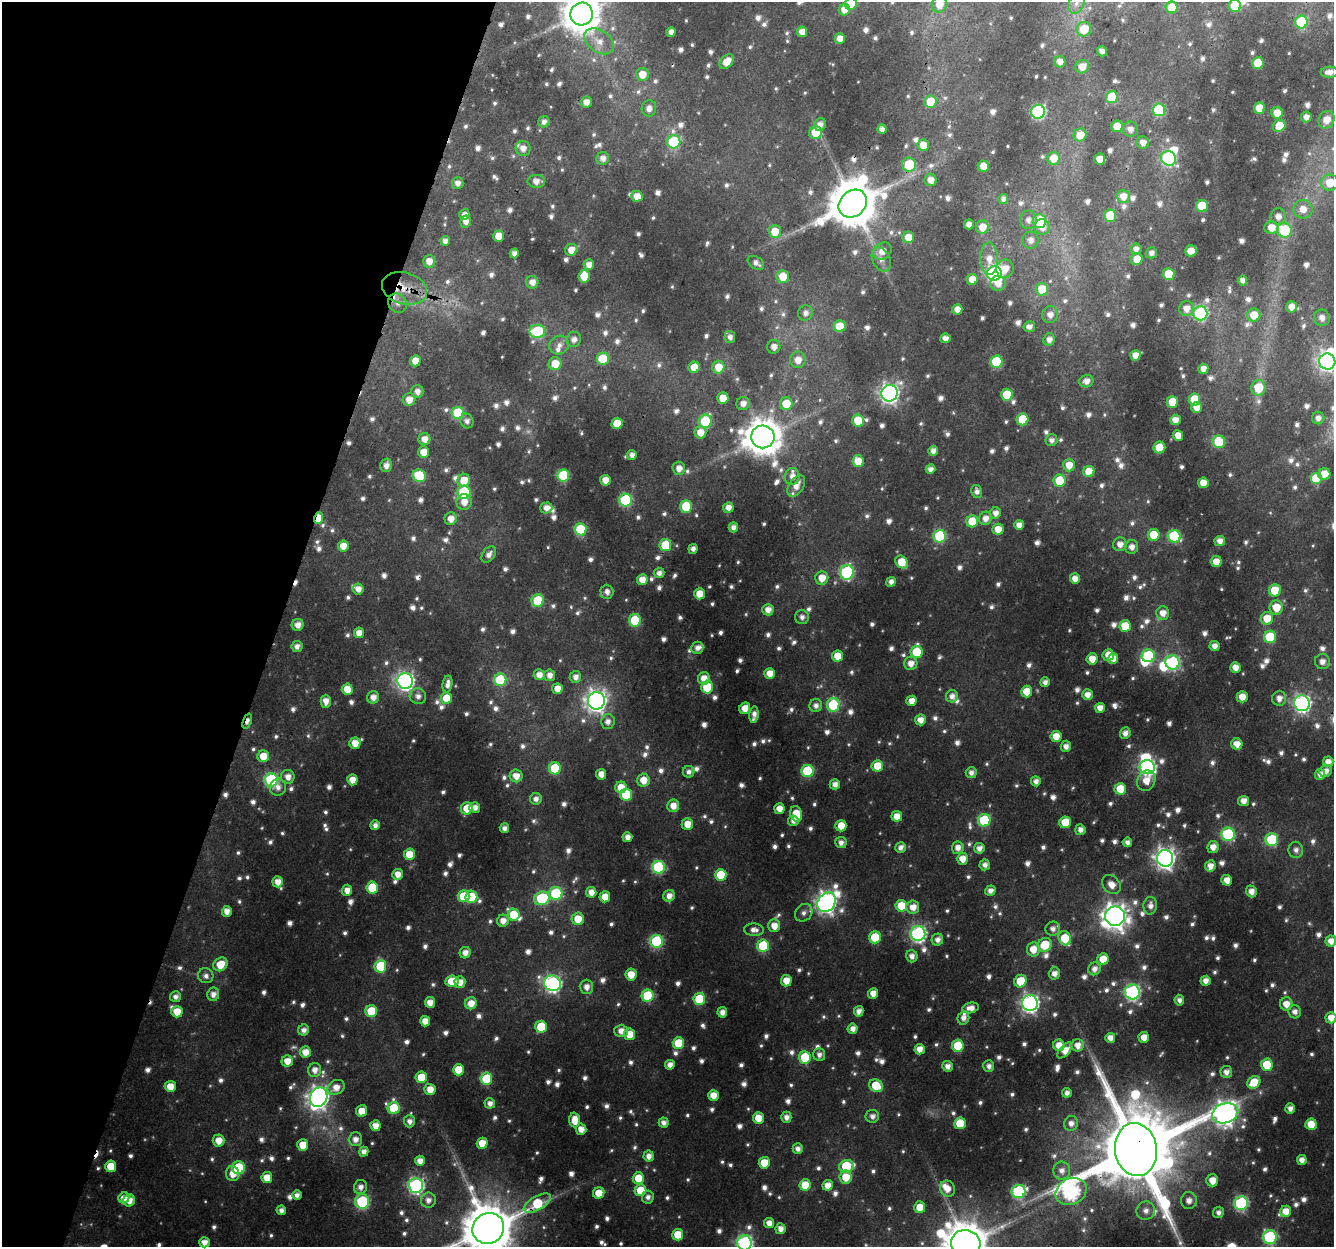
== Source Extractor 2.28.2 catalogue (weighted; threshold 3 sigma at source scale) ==
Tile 9 of 4 x 4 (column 1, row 3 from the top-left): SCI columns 32-1363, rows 1571-2815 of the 5382 x 5583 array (HDU 1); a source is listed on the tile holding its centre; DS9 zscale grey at full resolution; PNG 1336 x 1249 px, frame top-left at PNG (2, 2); each listed source drawn as its Kron ellipse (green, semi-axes under 4 px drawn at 4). Shown black and unused: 21% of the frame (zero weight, under 3 of 4 exposures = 4% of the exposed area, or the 3 px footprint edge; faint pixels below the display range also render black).
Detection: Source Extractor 2.28.2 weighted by HDU 2 'WHT'; one run over the whole footprint, this tile lists its part. Background 0.0264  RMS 0.0038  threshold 0.017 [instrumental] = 3 sigma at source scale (4.5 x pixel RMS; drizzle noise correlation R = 1.50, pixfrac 1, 0.0396/0.0396 arcsec/px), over >= 5 px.
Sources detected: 1227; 60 too faint to see at this stretch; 5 inside a brighter object's white glare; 3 cosmic-ray / hot-pixel residue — neither listed nor drawn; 17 inside a brighter listed object's ellipse — not listed separately; of the other 1142, all 500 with FLUX_AUTO >= 2.36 (the completeness limit of this list) listed and drawn (642 fainter detections not listed), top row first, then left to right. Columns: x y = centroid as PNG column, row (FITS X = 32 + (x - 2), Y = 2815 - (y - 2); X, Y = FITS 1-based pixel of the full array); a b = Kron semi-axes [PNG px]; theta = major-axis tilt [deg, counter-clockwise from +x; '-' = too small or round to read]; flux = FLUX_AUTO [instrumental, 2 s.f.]
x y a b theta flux
1076 3 11 7 69 2.9
851 4 6 6 - 10
939 4 8 7 - 5.9
1235 6 6 6 - 14
1172 7 6 6 - 8.8
844 10 6 5 - 5.1
582 14 11 11 - 1200
1301 22 6 6 - 29
1084 29 7 7 - 10
671 32 5 4 - 2.8
802 32 5 5 - 4.6
840 39 5 5 - 4.6
599 41 16 11 -34 5.4
1102 51 5 5 - 2.6
727 62 8 5 48 6.5
1060 62 6 5 - 3.6
1258 63 6 5 - 11
1082 67 7 6 - 5.3
1329 72 8 5 1 3.8
642 74 6 6 - 6.6
1112 97 6 6 - 23
586 102 5 5 - 4
930 102 6 6 - 11
649 108 8 7 - 3
1259 108 5 5 - 9.6
1159 110 6 6 - 40
1038 112 7 7 - 79
1277 113 5 5 - 7.6
1306 117 5 5 - 3.1
1327 120 9 7 61 6.3
544 122 6 5 - 2.4
820 124 6 5 - 3.1
1117 126 6 5 - 9.2
1279 126 6 5 - 9.9
882 129 5 4 - 2.6
1130 129 8 7 - 3.1
815 133 6 6 - 10
1080 135 6 6 - 7.2
674 142 6 6 - 38
1143 143 6 6 - 3.6
923 145 6 5 - 6.4
523 148 7 7 - 3.6
603 158 6 6 - 3.1
1053 158 6 6 - 6.8
1168 158 8 7 - 64
1100 159 5 5 - 5.8
909 165 7 7 - 20
983 166 5 5 - 4.8
931 180 6 6 - 3.8
536 181 9 6 0 3.9
458 183 6 5 - 3
1330 183 8 8 - 11
637 196 5 5 - 6.3
1123 196 7 6 - 5.2
1003 199 5 4 - 2.4
853 204 15 13 43 2400
1202 206 6 6 - 23
1303 209 9 9 - 6.1
464 214 5 5 - 3
1110 216 6 6 - 21
1278 216 8 7 - 3.5
1028 220 9 8 - 2.7
1039 221 7 6 - 18
465 222 6 5 - 3.4
969 224 5 5 - 3
982 227 7 6 - 6
1042 227 8 7 - 4.5
1271 228 7 6 - 6.2
1285 230 7 7 - 29
775 231 6 6 - 8.9
498 236 6 5 - 7.1
908 237 6 5 - 7.3
1030 240 8 8 - 3.2
445 241 5 4 - 2.8
1136 249 5 5 - 2.7
571 250 6 6 - 5.2
882 251 10 8 36 4.9
1191 251 6 5 - 8.8
514 253 5 4 - 3.1
1151 253 5 5 - 2.5
989 259 16 8 -88 5.8
1137 259 6 5 - 6.9
881 260 12 8 -63 3
429 261 6 6 - 4.4
756 263 9 6 -33 2.7
589 264 5 5 - 3.7
1005 269 9 8 - 5.9
994 273 7 7 - 120
1169 274 6 6 - 15
584 276 6 5 - 11
783 277 6 6 - 8.8
972 279 5 5 - 5.8
1242 280 5 5 - 2.6
532 282 6 6 - 3.8
998 283 8 7 - 4.4
405 288 23 15 -15 11
1042 289 6 6 - 13
397 303 10 9 - 3.1
1291 307 5 5 - 4.4
957 309 5 5 - 4.4
1186 309 7 7 - 4.5
805 313 8 7 - 2.9
1200 313 7 7 - 81
1050 315 8 8 - 3.7
1254 315 6 6 - 7.9
1322 318 8 8 - 3.3
840 326 6 6 - 16
1029 327 6 5 - 2.7
537 331 8 6 1 32
730 337 6 5 - 2.4
945 338 5 5 - 3.5
574 339 8 7 - 3.4
1049 340 6 5 - 3.2
559 345 10 9 - 3.2
774 347 7 6 - 3.5
1135 355 5 5 - 5
603 359 6 6 - 16
798 360 8 8 - 5.1
415 361 5 5 - 6.6
1327 361 8 8 - 190
996 362 6 6 - 29
555 364 6 6 - 9
694 367 6 5 - 7.9
718 367 6 6 - 8.5
1203 369 5 5 - 4.1
1086 381 7 6 - 3.7
1258 388 8 7 - 12
417 391 6 6 - 3.1
889 393 8 8 - 230
1007 395 6 5 - 16
723 398 6 5 - 8
409 400 6 6 - 5.2
1194 400 6 6 - 14
1172 402 6 5 - 10
743 404 7 6 - 3.5
786 404 6 6 - 11
1196 407 5 5 - 4.9
458 413 6 6 - 31
1318 418 6 6 - 3.1
1023 419 6 6 - 19
1175 420 5 5 - 5
467 421 7 6 - 2.4
705 421 7 6 - 31
858 421 6 6 - 12
617 423 6 5 - 9.7
700 432 6 6 - 5.6
1178 435 5 5 - 5.4
763 437 11 11 - 1200
424 439 6 6 - 4.6
1051 440 6 6 - 2.4
1219 442 6 6 - 22
1159 447 6 6 - 15
933 451 5 5 - 3
424 452 6 5 - 5.9
632 455 5 5 - 2.5
858 461 6 6 - 9
386 465 7 5 75 3.2
1069 465 6 6 - 5.8
679 468 6 6 - 3.9
930 469 5 4 - 2.6
1089 471 5 5 - 8.9
1324 474 6 6 - 7.6
419 476 7 6 - 23
563 476 6 6 - 40
792 476 8 7 - 3.2
1316 478 6 6 - 15
464 480 6 6 - 7.6
605 480 5 5 - 5.3
1059 481 6 6 - 17
1203 483 5 5 - 5.5
796 486 12 7 57 4.2
977 491 7 5 -79 2.4
464 492 6 6 - 39
625 500 6 6 - 44
464 502 8 7 - 5.1
686 506 6 6 - 17
546 508 6 5 - 3.7
728 508 5 5 - 4
995 513 6 5 - 3.3
318 518 6 4 68 9
985 518 7 6 - 3.8
451 519 6 6 - 4.5
972 521 6 6 - 14
1019 525 5 5 - 3.9
733 527 5 4 - 2.7
580 529 6 6 - 25
998 529 5 5 - 6.3
1154 535 6 6 - 12
940 536 6 6 - 36
1174 536 6 6 - 38
1220 541 5 5 - 3.7
1120 544 7 6 - 3.9
665 545 6 6 - 21
343 546 5 5 - 6.5
1132 547 7 6 - 3.5
693 549 5 4 - 2.8
489 554 9 6 54 3
902 562 7 5 -48 12
1216 562 5 5 - 6.6
847 572 7 7 - 69
659 573 5 5 - 2.5
822 578 7 6 - 6.8
1075 579 5 5 - 4.8
642 580 5 5 - 5.4
891 582 5 4 - 2.7
358 589 5 5 - 3.6
1275 590 6 6 - 12
607 592 7 6 - 2.9
699 594 5 5 - 7.5
538 601 6 6 - 26
1276 607 7 6 - 9.2
768 610 6 5 - 4.1
1163 613 6 6 - 4.3
802 617 7 7 - 2.6
1267 618 6 6 - 9
635 620 6 6 - 22
298 625 6 6 - 4
1125 626 6 6 - 14
359 633 5 5 - 5
1270 637 6 6 - 24
297 646 5 5 - 2.8
1214 646 5 5 - 3.2
697 648 6 6 - 2.9
917 652 6 6 - 18
1108 655 6 5 - 6.2
837 656 5 5 - 7.7
1148 656 6 6 - 36
1092 659 5 5 - 6
1113 659 5 5 - 5.2
1172 662 7 7 - 75
1322 662 7 7 - 4
911 663 7 6 - 4.1
1235 667 5 5 - 4.9
770 673 5 5 - 6
539 675 5 5 - 4.2
550 675 5 5 - 3.6
575 677 6 5 - 3.1
704 678 6 6 - 5
500 680 6 6 - 29
405 681 8 7 - 180
1045 682 5 4 - 2.5
447 684 8 5 81 2.9
707 687 6 6 - 17
347 689 5 5 - 9.3
557 689 5 5 - 5.1
1027 691 6 5 - 9
1087 695 5 5 - 3.9
418 696 8 8 - 2.8
952 696 6 6 - 3.1
373 697 6 6 - 3.8
1242 697 5 5 - 6.1
446 698 6 5 - 9.6
1279 698 7 7 - 3.4
326 701 6 5 - 4.7
596 701 9 8 - 310
911 701 5 5 - 4.7
1302 703 8 7 - 160
833 705 7 6 - 29
816 706 6 6 - 2.7
745 708 6 5 - 5.8
1100 708 5 5 - 4.2
754 715 8 4 83 3.2
920 720 5 5 - 4.1
247 721 8 4 70 3
608 722 7 7 - 2.8
1125 733 6 5 - 3.3
1056 736 5 5 - 6.5
355 743 5 5 - 6.4
1237 744 6 5 - 5
1066 746 5 5 - 3
263 756 6 6 - 8.4
1328 762 5 5 - 3.8
877 766 6 5 - 9.2
1147 767 7 7 - 130
555 768 6 6 - 24
807 771 6 6 - 31
1326 771 6 6 - 3.3
689 772 6 6 - 2.4
971 773 5 5 - 2.6
601 774 5 5 - 4.3
1320 774 5 5 - 3.5
516 776 6 6 - 5.1
288 777 7 6 - 3.9
271 780 7 6 - 60
352 780 5 5 - 5.8
643 780 6 6 - 6.7
1036 781 5 5 - 2.8
1146 781 10 9 - 6.3
835 784 5 5 - 3.3
278 787 9 8 - 2.8
621 787 6 5 - 8.2
1120 789 6 5 - 12
626 794 6 6 - 18
536 799 6 6 - 2.7
1244 801 5 5 - 4.1
673 806 6 6 - 5.2
475 807 5 5 - 3.2
467 808 6 6 - 8.3
779 809 5 5 - 4.8
796 814 8 5 -75 9.3
897 816 5 5 - 5.9
984 820 6 6 - 34
793 821 5 5 - 2.7
1065 822 6 5 - 11
687 824 6 5 - 6.2
375 825 5 4 - 2.5
841 826 5 5 - 7.7
504 828 5 4 - 2.4
1080 830 5 5 - 3.1
1228 834 7 6 - 50
627 837 5 5 - 3.3
1272 840 6 6 - 32
841 842 6 5 - 2.6
1127 842 5 4 - 2.6
901 847 5 5 - 2.7
1213 847 6 5 - 4.3
958 848 6 6 - 3.8
979 848 5 5 - 3.1
1296 850 8 7 - 2.4
409 854 6 5 - 10
1165 858 8 8 - 290
962 859 6 5 - 5.4
985 865 5 5 - 2.7
1210 866 6 5 - 3.5
658 867 6 6 - 48
397 874 5 5 - 4.4
721 875 6 6 - 15
1227 880 5 5 - 4.4
278 882 5 5 - 4.9
1111 884 10 8 -44 4.4
372 888 6 6 - 17
347 890 5 5 - 4.2
990 891 5 5 - 2.5
1251 891 6 5 - 3.8
591 892 5 5 - 4.3
556 893 6 6 - 35
463 896 6 6 - 16
669 896 6 5 - 3.6
471 897 6 6 - 16
605 897 5 5 - 6.4
542 898 8 6 23 40
827 902 10 8 55 270
901 906 6 5 - 10
1150 906 9 7 87 2.9
913 907 6 6 - 5
227 911 5 5 - 4.1
804 913 9 8 - 2.5
514 915 6 6 - 13
1115 916 10 10 - 470
578 919 6 6 - 7.9
503 921 6 6 - 4
774 926 6 6 - 5.2
1053 929 7 7 - 2.6
754 930 10 6 -3 3
918 934 7 7 - 130
875 937 6 6 - 17
1065 938 7 6 - 13
937 940 6 5 - 3
656 941 6 6 - 49
1331 941 5 5 - 4.4
1045 945 7 6 - 12
763 946 6 6 - 29
1033 949 7 6 - 6.6
465 953 6 5 - 3.7
912 956 6 5 - 3
1103 959 6 5 - 7.9
220 964 8 6 40 10
380 966 6 6 - 26
1094 969 6 6 - 3.1
1054 973 6 5 - 3.2
631 974 6 5 - 7.1
206 976 8 7 - 2.5
452 981 6 5 - 10
786 981 6 5 - 5.7
1020 981 6 6 - 12
1206 981 5 5 - 3.6
460 982 6 5 - 4.3
553 983 8 7 - 150
586 987 7 7 - 3.5
1132 992 7 7 - 110
873 993 5 5 - 4.7
213 994 6 6 - 3
648 996 6 6 - 28
175 997 5 5 - 2.4
699 999 6 6 - 25
1179 1000 5 5 - 2.6
430 1002 5 5 - 4.8
471 1003 6 6 - 6.2
1030 1003 8 7 - 190
1286 1004 6 6 - 5
971 1008 8 5 11 3.9
371 1011 6 6 - 17
859 1011 5 4 - 3.2
177 1012 5 5 - 8.6
722 1012 5 5 - 3.5
1295 1012 6 6 - 2.7
963 1018 7 6 - 2.7
1331 1018 5 5 - 5.4
425 1021 5 5 - 5.7
541 1027 6 6 - 18
853 1029 5 5 - 3.3
304 1030 5 5 - 2.7
621 1031 7 6 - 4
629 1034 6 5 - 8.4
1144 1037 5 5 - 4.7
1110 1038 5 5 - 3.6
678 1043 6 5 - 17
1059 1045 6 5 - 6
1078 1045 6 6 - 4
958 1046 6 6 - 19
920 1049 5 5 - 4.8
1065 1050 10 5 48 6.8
305 1052 6 5 - 5
819 1054 6 6 - 2.4
805 1057 6 6 - 22
287 1061 6 5 - 6
670 1065 5 5 - 3.7
1267 1065 6 6 - 14
947 1066 5 5 - 3.3
989 1066 6 5 - 2.6
315 1070 7 6 - 3.7
459 1070 5 5 - 12
1226 1072 6 6 - 3.1
421 1077 6 5 - 12
486 1079 6 6 - 22
1254 1082 7 5 40 12
170 1086 5 5 - 7
876 1086 7 6 - 13
336 1087 9 7 29 5.1
430 1089 5 5 - 5.6
1067 1093 5 4 - 2.5
713 1095 5 5 - 5.5
319 1097 10 8 68 300
490 1103 5 5 - 2.9
394 1108 6 6 - 20
1290 1108 5 5 - 3
362 1111 6 5 - 7.4
1225 1113 13 10 17 360
872 1116 6 6 - 2.5
786 1117 5 5 - 3
758 1118 6 5 - 7.1
575 1120 7 5 -87 7.8
409 1121 6 5 - 2.7
664 1123 5 5 - 2.6
960 1123 6 5 - 14
1071 1123 7 7 - 3.2
1311 1124 5 5 - 9.2
375 1126 5 5 - 5.1
581 1129 5 5 - 4.2
355 1139 7 6 - 3.5
218 1140 6 6 - 6.6
482 1143 5 5 - 8.5
303 1145 6 5 - 7.9
798 1149 5 5 - 2.8
1136 1150 26 21 -81 7500
364 1152 5 4 - 2.9
649 1156 5 5 - 3.4
1302 1160 5 4 - 3.6
420 1161 5 5 - 3.8
764 1163 5 5 - 10
111 1166 6 5 - 11
846 1166 7 6 - 26
238 1168 6 6 - 33
1062 1171 9 8 - 3.3
233 1174 7 6 - 5.5
846 1177 6 6 - 8.3
267 1178 5 5 - 7.5
638 1178 6 5 - 11
1212 1180 6 6 - 6.6
416 1185 7 7 - 110
805 1185 6 5 - 11
828 1185 5 5 - 5.1
360 1187 7 6 - 3.1
947 1189 8 7 - 5.5
640 1190 6 5 - 12
1019 1191 7 6 - 65
1071 1191 16 13 25 130
599 1193 6 5 - 8.5
297 1195 5 4 - 2.6
648 1197 6 6 - 2.4
124 1198 6 5 - 5
129 1200 6 5 - 5.3
428 1200 7 7 - 3.2
362 1201 7 7 - 47
1189 1201 8 8 - 3.7
537 1203 15 7 31 24
1241 1203 7 6 - 77
920 1207 6 5 - 6.6
281 1210 5 4 - 2.4
1146 1211 9 9 - 3.3
1286 1211 6 5 - 7.4
1218 1212 6 5 - 2.4
769 1223 5 5 - 4
488 1228 16 15 - 2800
781 1229 5 5 - 3.6
678 1235 6 5 - 10
1270 1237 7 7 - 66
204 1242 5 5 - 3.7
744 1243 7 7 - 130
966 1243 15 13 -13 2000
Overlapping masked pixels (flux is a lower limit): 13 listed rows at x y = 1100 159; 909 165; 853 204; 405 288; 397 303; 318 518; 607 592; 247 721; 827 902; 1136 1150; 416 1185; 537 1203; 488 1228
Isophote crosses this tile's border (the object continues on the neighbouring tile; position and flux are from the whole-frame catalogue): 13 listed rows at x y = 1076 3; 851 4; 939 4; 1235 6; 582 14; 1330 183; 1327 361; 1331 941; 1331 1018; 1136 1150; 488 1228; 744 1243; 966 1243